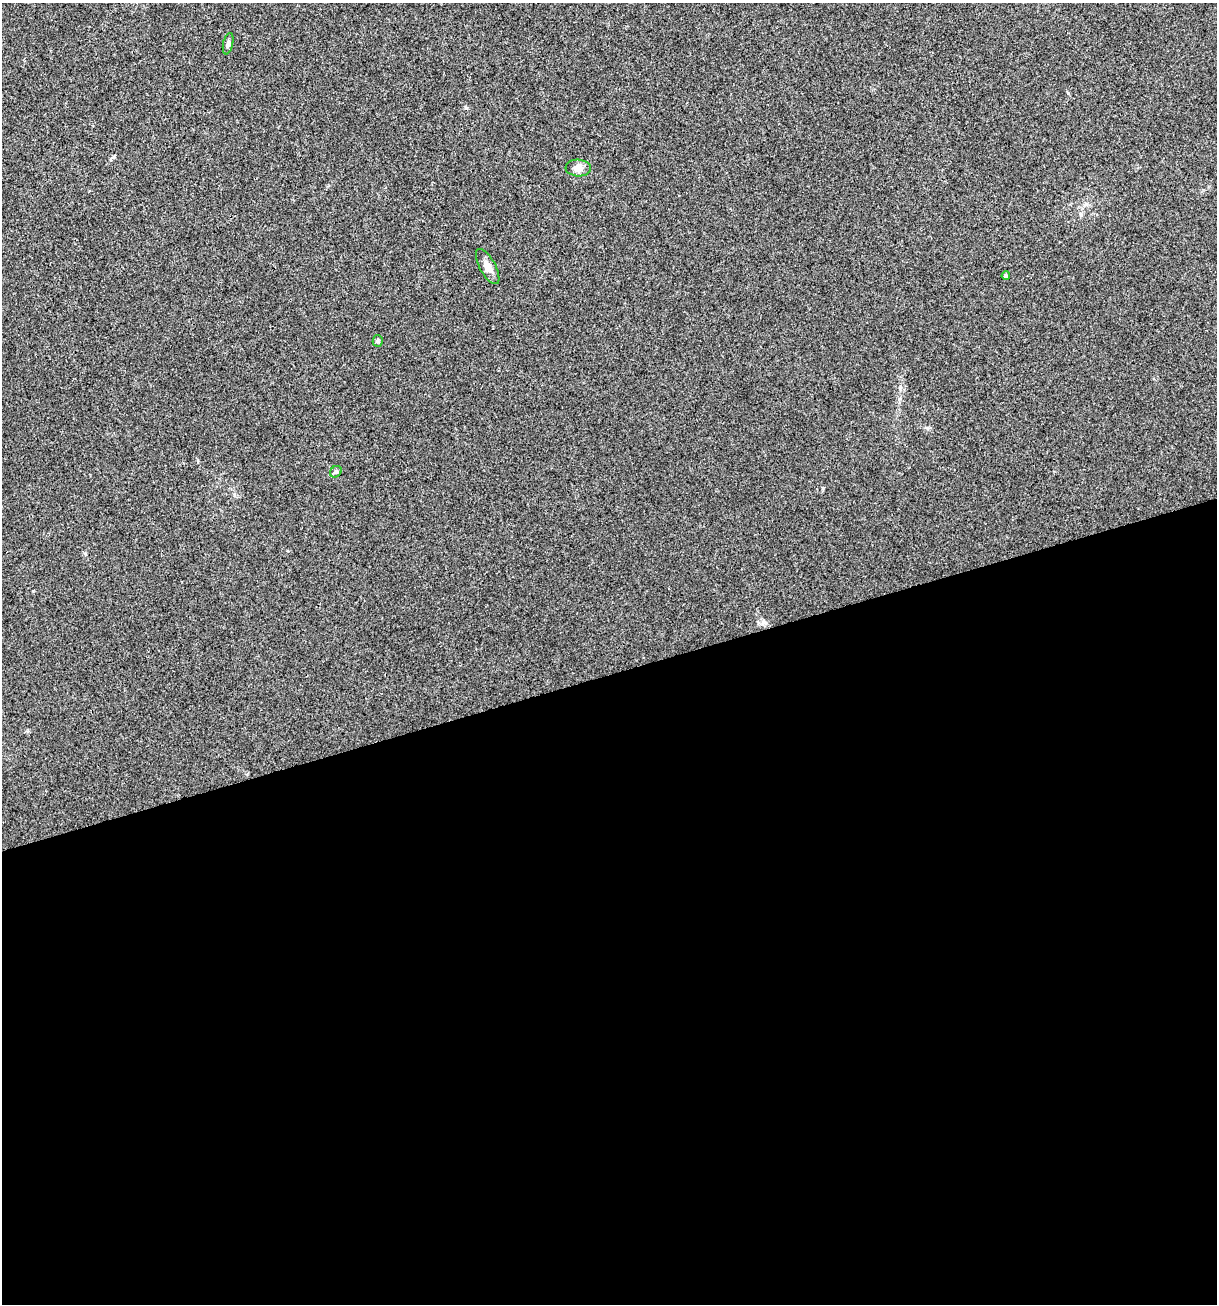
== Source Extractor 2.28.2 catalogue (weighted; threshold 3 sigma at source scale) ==
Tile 15 of 4 x 4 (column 3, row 4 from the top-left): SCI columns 2532-3746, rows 1-1302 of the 5012 x 5207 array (HDU 1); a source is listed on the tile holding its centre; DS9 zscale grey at full resolution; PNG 1219 x 1306 px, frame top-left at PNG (2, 3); each listed source drawn as its Kron ellipse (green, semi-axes under 4 px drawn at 4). Shown black and unused: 48% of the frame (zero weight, under 3 of 4 exposures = <1% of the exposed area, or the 3 px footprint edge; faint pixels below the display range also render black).
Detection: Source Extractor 2.28.2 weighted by HDU 2 'WHT'; one run over the whole footprint, this tile lists its part. Background 0.00336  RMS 0.0026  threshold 0.0118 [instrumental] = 3 sigma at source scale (4.5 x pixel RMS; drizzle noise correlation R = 1.50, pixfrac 1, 0.0396/0.0396 arcsec/px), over >= 5 px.
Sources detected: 6; all 6 listed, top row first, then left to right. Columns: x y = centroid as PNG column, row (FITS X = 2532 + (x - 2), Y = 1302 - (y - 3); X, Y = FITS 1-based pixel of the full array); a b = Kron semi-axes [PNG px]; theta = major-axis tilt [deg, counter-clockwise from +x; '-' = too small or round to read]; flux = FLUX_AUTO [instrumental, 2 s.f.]
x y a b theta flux
228 44 11 5 77 0.73
578 168 12 8 -4 1.7
488 266 19 8 -61 1.9
1006 276 4 4 - 0.66
378 341 5 5 - 0.37
336 472 6 5 - 0.47